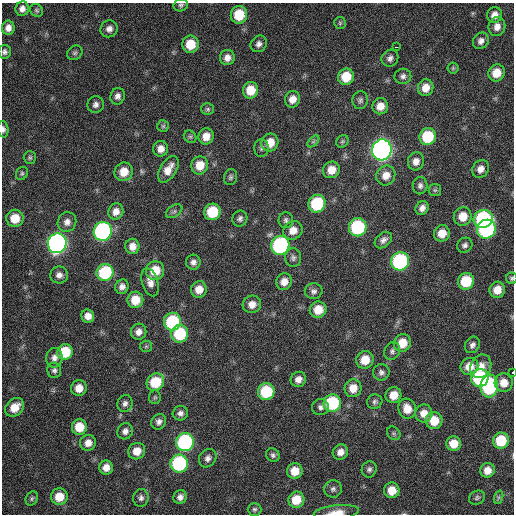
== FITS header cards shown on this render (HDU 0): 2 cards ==
NAXIS1  =                  512 / Axis length
NAXIS2  =                  512 / Axis length

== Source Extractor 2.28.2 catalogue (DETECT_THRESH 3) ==
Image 512 x 512 px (HDU 0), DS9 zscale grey, 1 PNG px = 1 image px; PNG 516 x 516 px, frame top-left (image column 1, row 512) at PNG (2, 3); each listed source drawn as its Kron ellipse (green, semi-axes under 4 px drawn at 4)
Background 124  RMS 11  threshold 34.1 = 3 sigma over >= 5 px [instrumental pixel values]
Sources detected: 153; all 153 listed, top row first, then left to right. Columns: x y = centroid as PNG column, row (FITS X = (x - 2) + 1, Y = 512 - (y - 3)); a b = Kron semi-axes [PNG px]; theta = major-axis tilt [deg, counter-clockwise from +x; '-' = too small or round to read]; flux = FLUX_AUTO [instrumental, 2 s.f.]
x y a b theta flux
181 5 7 6 - 1800
22 9 7 6 - 3900
36 10 7 6 - 1500
239 15 9 8 - 24000
495 15 8 7 - 5900
340 23 6 6 - 1300
497 27 9 8 - 5600
8 28 7 6 - 4800
109 29 9 8 - 4400
481 41 9 7 48 3800
190 44 8 8 - 17000
259 44 9 7 49 3300
396 47 3 2 - 4500
5 52 7 6 - 2300
75 53 8 6 34 1900
227 58 7 7 - 5100
390 58 9 8 - 3100
453 68 5 5 - 1400
496 73 8 8 - 13000
403 76 8 7 - 2900
346 77 8 7 - 20000
426 88 8 7 - 8800
250 90 8 7 - 14000
118 96 8 7 - 3400
292 99 8 7 - 6600
360 100 9 7 76 2300
96 105 8 8 - 3400
380 106 8 8 - 8100
208 109 6 5 - 1500
163 126 6 6 - 1400
3 129 8 5 -84 2300
206 136 8 7 - 8100
190 137 7 5 -42 1500
428 137 8 8 - 35000
313 141 7 4 44 1300
342 141 7 5 44 1400
270 143 9 8 - 13000
261 148 9 7 88 2300
161 149 8 7 - 6100
382 150 10 9 - 450000
30 158 6 6 - 1500
416 161 9 8 - 5100
200 165 9 8 - 14000
168 169 15 8 59 9700
481 169 9 8 - 5300
331 170 9 8 - 9600
124 172 9 9 - 12000
22 173 7 5 58 1500
386 175 10 9 - 8100
230 177 8 6 74 1900
420 186 8 7 - 2800
435 190 6 6 - 1400
317 204 9 8 - 48000
422 208 7 6 - 4200
174 211 9 5 34 2000
116 212 8 7 - 6400
212 212 8 8 - 29000
463 216 9 9 - 12000
15 218 8 8 - 16000
240 219 8 7 - 2500
483 219 9 8 - 93000
286 220 8 7 - 2300
67 222 10 9 - 4700
358 227 9 8 - 74000
486 229 10 9 - 120000
293 230 10 8 38 8300
103 231 9 9 - 200000
442 233 8 8 - 10000
383 240 10 7 41 3600
57 243 10 9 - 340000
280 245 9 9 - 130000
465 245 8 7 - 2500
132 246 7 7 - 6600
293 258 9 8 - 2900
400 261 9 9 - 110000
193 262 7 7 - 3600
155 271 9 9 - 17000
105 272 9 8 - 55000
59 275 9 8 - 4200
512 278 6 5 - 1500
466 281 8 7 - 28000
150 282 14 8 -73 5900
284 282 8 8 - 7500
122 287 7 6 - 3900
199 289 8 7 - 9100
497 290 8 7 - 9800
314 291 9 8 - 3000
135 300 8 8 - 14000
252 304 9 8 - 6800
318 310 8 8 - 14000
88 316 7 6 - 6000
172 322 9 8 - 58000
139 332 8 7 - 4600
180 334 9 8 - 42000
402 343 9 8 - 14000
472 345 9 7 57 3400
146 346 6 5 - 1400
392 351 9 7 61 2600
65 352 8 7 - 27000
54 358 10 8 83 4600
365 360 9 8 - 13000
469 366 9 8 - 11000
481 366 12 10 60 9000
54 370 8 7 - 2400
381 372 8 8 - 2900
513 372 3 2 - 23000
480 378 9 8 - 81000
298 379 8 7 - 4900
155 382 9 8 - 28000
504 383 9 9 - 9900
489 386 11 8 82 89000
79 388 8 7 - 8800
353 388 9 8 - 10000
266 392 8 8 - 40000
393 395 8 7 - 11000
155 397 7 6 - 1400
375 402 8 7 - 2300
332 403 9 8 - 62000
125 404 9 7 71 3200
15 407 10 8 43 13000
320 407 8 8 - 2800
407 409 10 9 - 10000
180 413 7 7 - 3200
424 413 9 8 - 8000
434 421 8 8 - 16000
159 422 8 7 - 3500
79 427 8 7 - 16000
125 431 8 7 - 3800
394 433 7 6 - 1500
501 441 8 7 - 28000
185 442 9 9 - 120000
88 443 8 7 - 6500
454 443 7 7 - 11000
137 451 8 8 - 9100
340 452 8 7 - 5700
273 455 7 6 - 2200
208 458 10 8 52 3800
179 464 9 9 - 91000
106 468 7 7 - 7200
369 469 8 7 - 2500
487 470 7 7 - 7500
295 471 8 7 - 12000
333 489 9 8 - 2700
392 490 8 7 - 12000
59 497 8 8 - 15000
180 497 7 6 - 3600
499 497 7 4 71 1400
32 498 7 5 60 1600
141 498 9 7 84 2900
477 498 8 6 30 1900
296 500 8 8 - 18000
254 509 7 6 - 1700
336 512 23 7 6 9500
At the frame edge (FLAGS 8, measured only in part): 8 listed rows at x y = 181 5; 5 52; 3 129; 512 278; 513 372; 501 441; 392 490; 336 512